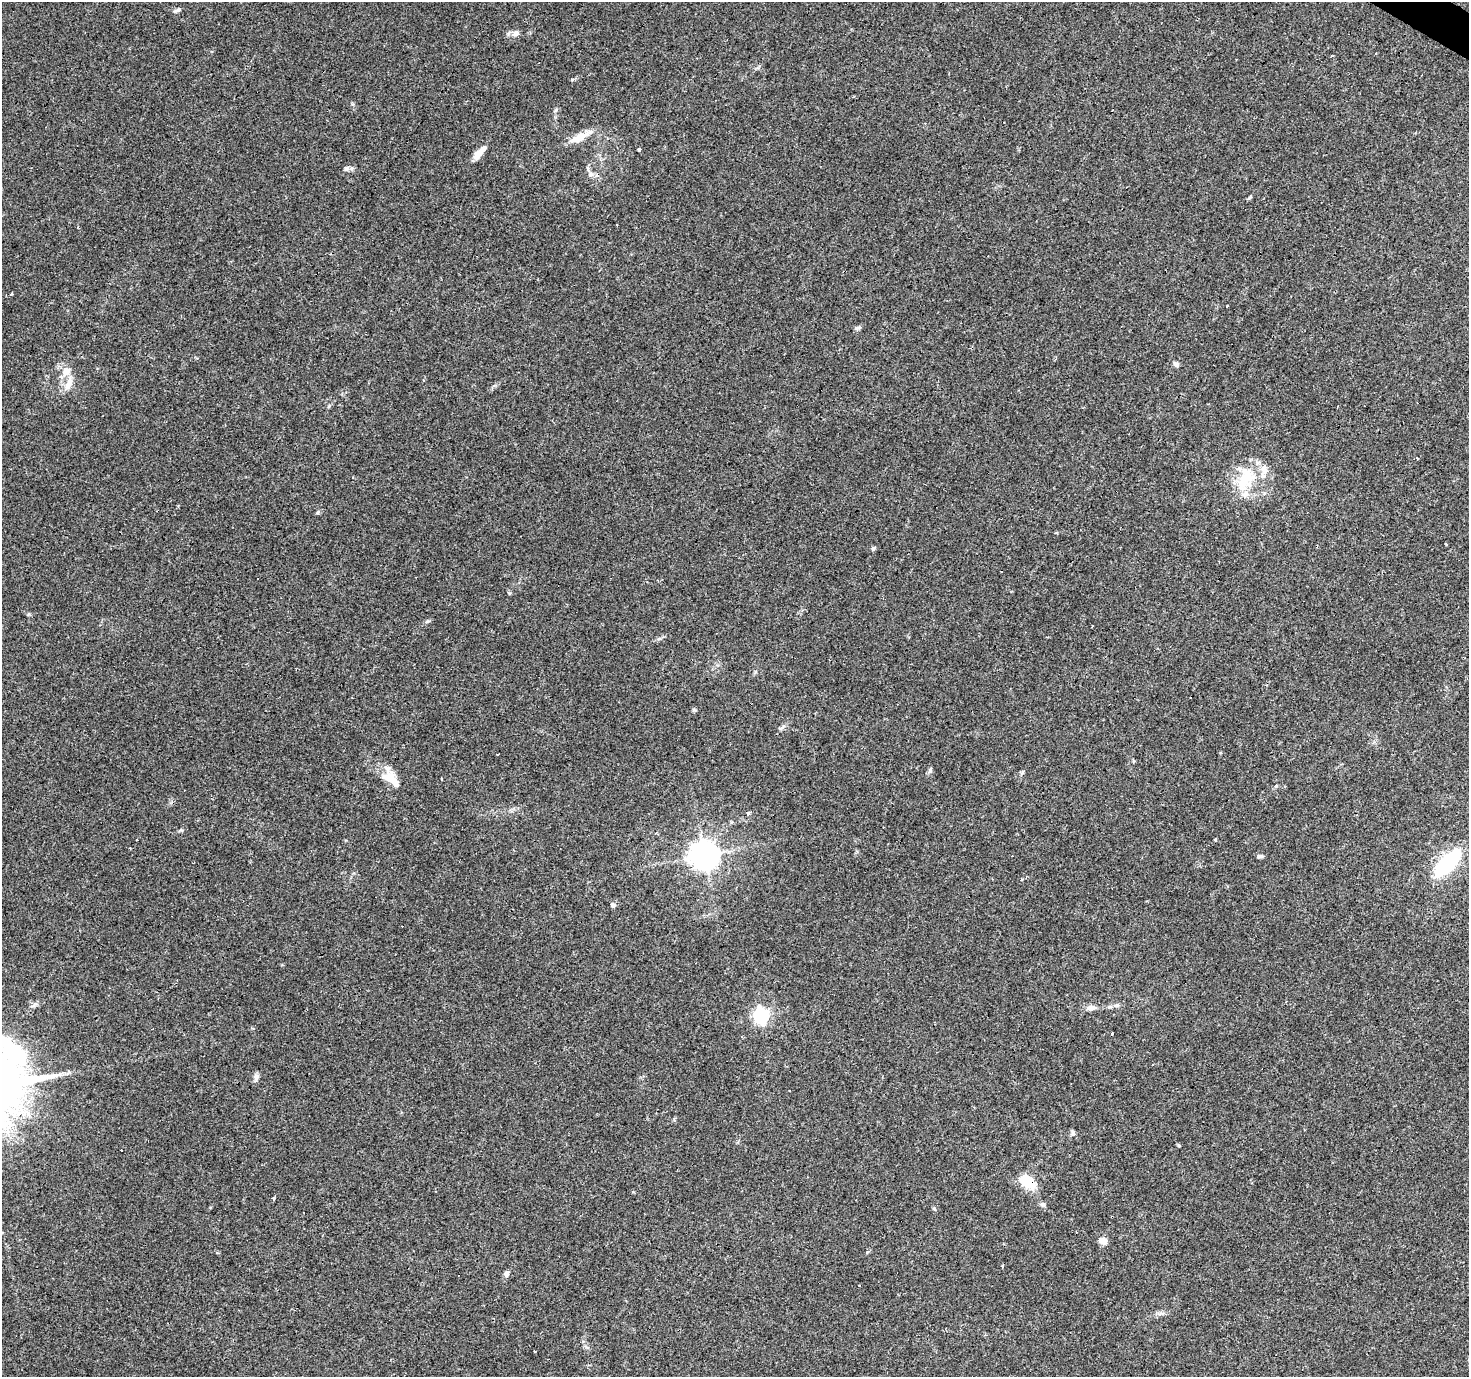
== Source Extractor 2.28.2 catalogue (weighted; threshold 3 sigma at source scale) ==
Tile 10 of 4 x 4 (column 2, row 3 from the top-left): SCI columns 1471-2937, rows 1630-3004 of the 5871 x 5941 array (HDU 1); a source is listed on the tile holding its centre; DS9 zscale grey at full resolution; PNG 1471 x 1379 px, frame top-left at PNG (2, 2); no overlay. Shown black and unused: <1% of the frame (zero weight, under 3 of 4 exposures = <1% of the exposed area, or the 3 px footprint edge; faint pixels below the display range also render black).
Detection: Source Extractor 2.28.2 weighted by HDU 2 'WHT'; one run over the whole footprint, this tile lists its part. Background 0.0408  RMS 0.0038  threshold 0.017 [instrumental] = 3 sigma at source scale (4.5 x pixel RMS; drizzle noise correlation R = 1.50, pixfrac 1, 0.0396/0.0396 arcsec/px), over >= 5 px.
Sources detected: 61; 13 cosmic-ray / hot-pixel residue — not listed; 4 inside a brighter listed object's ellipse — not listed separately; the other 44 listed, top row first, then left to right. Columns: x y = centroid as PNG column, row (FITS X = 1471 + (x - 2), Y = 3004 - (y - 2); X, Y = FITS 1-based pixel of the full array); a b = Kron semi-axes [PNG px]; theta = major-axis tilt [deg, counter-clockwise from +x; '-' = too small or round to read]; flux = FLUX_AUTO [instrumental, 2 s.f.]
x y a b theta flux
177 10 9 4 27 0.87
516 33 9 8 - 1.7
1376 53 3 2 - 0.65
556 110 6 4 71 0.56
580 137 31 8 27 5.6
639 150 4 3 - 3.4
478 153 15 7 55 3.3
346 168 7 6 - 0.93
591 175 8 5 18 0.94
1249 197 7 4 45 0.51
11 294 3 3 - 0.96
1227 306 3 3 - 1.4
1176 364 8 6 -39 1
66 371 10 9 - 3.9
423 380 3 3 - 0.49
69 384 20 8 66 3.4
353 477 3 3 - 0.39
1246 478 36 22 74 16
318 512 6 4 71 0.46
873 548 5 4 - 0.77
28 615 6 3 20 0.41
694 710 5 5 - 0.54
781 728 11 4 43 0.91
497 754 3 2 - 0.28
930 771 9 4 81 0.75
389 777 18 13 -11 5.2
748 813 3 3 - 2.6
1215 840 3 3 - 2.2
704 855 8 8 - 490
1260 856 8 4 6 0.8
1447 863 24 10 46 39
613 905 5 5 - 1.3
34 1005 10 3 40 0.83
1116 1005 8 6 3 1
1091 1008 11 6 6 1.9
761 1015 7 6 - 94
256 1076 9 8 - 1.2
789 1091 3 2 - 0.44
1027 1181 21 11 -37 8.5
273 1198 4 3 - 1.1
1042 1204 8 5 -7 0.78
934 1208 6 4 -3 0.43
1103 1241 12 7 -31 2.2
506 1274 7 6 - 1.2
Overlapping masked pixels (flux is a lower limit): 1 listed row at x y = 1027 1181
Unlisted compact peaks at least as high as the median listed source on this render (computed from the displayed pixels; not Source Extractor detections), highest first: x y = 572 79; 856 328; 1178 1145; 427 621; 509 593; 352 104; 1073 1133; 181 830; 1276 786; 867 1252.